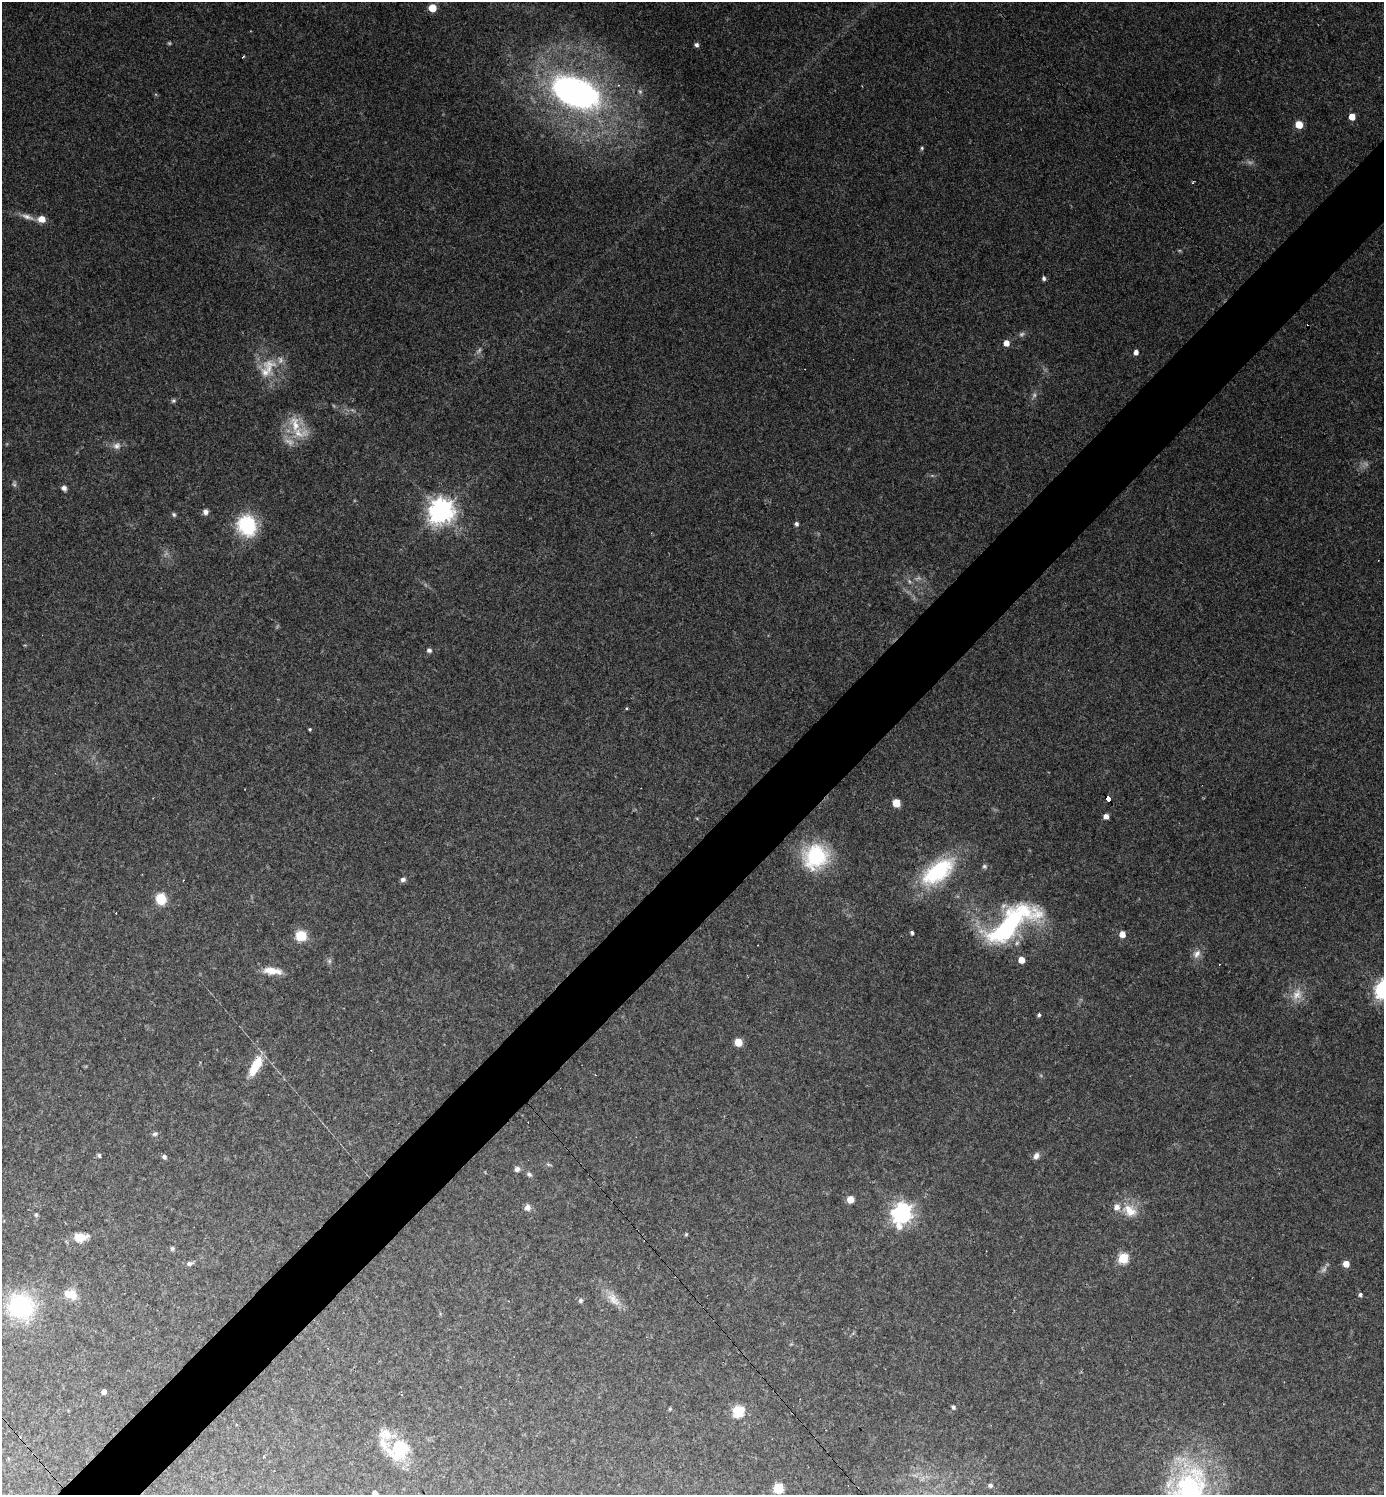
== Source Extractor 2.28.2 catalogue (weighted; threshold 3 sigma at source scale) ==
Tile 7 of 4 x 4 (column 3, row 2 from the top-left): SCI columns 2916-4297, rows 2988-4480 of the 5973 x 5974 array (HDU 1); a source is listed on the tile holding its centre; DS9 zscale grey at full resolution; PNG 1386 x 1497 px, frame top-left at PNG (2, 2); no overlay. Shown black and unused: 5% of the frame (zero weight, under 2 of 3 exposures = <1% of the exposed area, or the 3 px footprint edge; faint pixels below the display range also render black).
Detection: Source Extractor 2.28.2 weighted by HDU 2 'WHT'; one run over the whole footprint, this tile lists its part. Background 0.151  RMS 0.01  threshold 0.0459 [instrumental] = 3 sigma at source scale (4.5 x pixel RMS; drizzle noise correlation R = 1.50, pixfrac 1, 0.05/0.05 arcsec/px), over >= 5 px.
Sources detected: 94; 9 too faint to see at this stretch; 4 cosmic-ray / hot-pixel residue — not listed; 4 inside a brighter listed object's ellipse — not listed separately; the other 77 listed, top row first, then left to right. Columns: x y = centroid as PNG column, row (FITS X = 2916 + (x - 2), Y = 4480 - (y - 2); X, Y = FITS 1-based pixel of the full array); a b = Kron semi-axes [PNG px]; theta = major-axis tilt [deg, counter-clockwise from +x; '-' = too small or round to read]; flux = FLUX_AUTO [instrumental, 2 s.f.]
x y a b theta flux
432 8 6 5 - 19
696 45 5 5 - 2.7
243 57 4 2 - 0.95
618 85 4 3 - 0.89
575 92 51 29 -22 350
1352 117 5 5 - 15
1299 124 6 5 - 17
922 148 5 4 - 1.3
27 217 19 6 -19 7.6
42 219 7 6 - 12
1044 278 5 4 - 2.1
1006 343 5 4 - 11
1136 352 5 4 - 5.6
267 368 34 18 58 29
173 401 6 6 - 1.8
295 424 26 13 -72 24
117 446 11 9 27 5.9
64 488 7 6 - 3.3
441 511 9 8 - 940
206 512 7 6 - 4
174 515 6 5 - 1.8
796 524 6 5 - 2.2
247 525 24 21 -66 55
429 650 5 5 - 2.9
310 729 4 4 - 1.2
1109 799 5 4 - 57
896 803 6 5 - 16
1106 816 5 4 - 5.7
815 856 30 27 51 71
984 866 7 5 -13 2
938 871 40 20 36 82
403 879 6 5 - 3.3
161 899 9 8 - 28
1011 924 63 23 38 150
912 933 4 3 - 2.2
1122 934 5 5 - 11
301 936 8 7 - 29
1197 954 12 9 46 6.1
1021 960 5 5 - 13
329 961 6 6 - 2.2
272 971 22 8 -7 15
1297 994 18 13 65 13
1039 1015 4 4 - 2.1
738 1042 6 5 - 18
255 1066 23 9 63 26
155 1134 7 5 16 2.2
99 1155 5 4 - 1.5
1036 1156 8 6 56 4.7
164 1157 6 5 - 2.6
548 1164 8 3 -19 1.4
517 1169 7 6 - 3.7
529 1174 7 5 -27 2.4
850 1199 5 5 - 13
527 1208 8 8 - 4.3
1130 1210 21 15 -39 18
902 1214 8 7 - 510
36 1215 6 5 - 1.5
686 1234 5 4 - 1.1
80 1237 16 9 2 12
172 1249 6 5 - 1.7
1123 1258 6 5 - 67
189 1263 9 6 6 2.9
1346 1264 5 5 - 11
72 1294 16 10 -70 12
1360 1295 4 4 - 2.5
614 1300 22 10 -46 12
580 1301 6 5 - 2
21 1306 27 25 -34 100
104 1392 4 4 - 4.6
953 1407 5 4 - 2.1
670 1409 5 4 - 1.1
738 1412 6 6 - 82
399 1449 27 21 43 44
990 1485 6 5 - 2.5
778 1488 6 6 - 36
1190 1490 57 42 84 170
375 1493 4 4 - 4.5
Overlapping masked pixels (flux is a lower limit): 1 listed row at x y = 1109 799
Isophote crosses this tile's border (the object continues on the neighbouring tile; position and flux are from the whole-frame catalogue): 2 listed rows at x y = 1190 1490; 375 1493